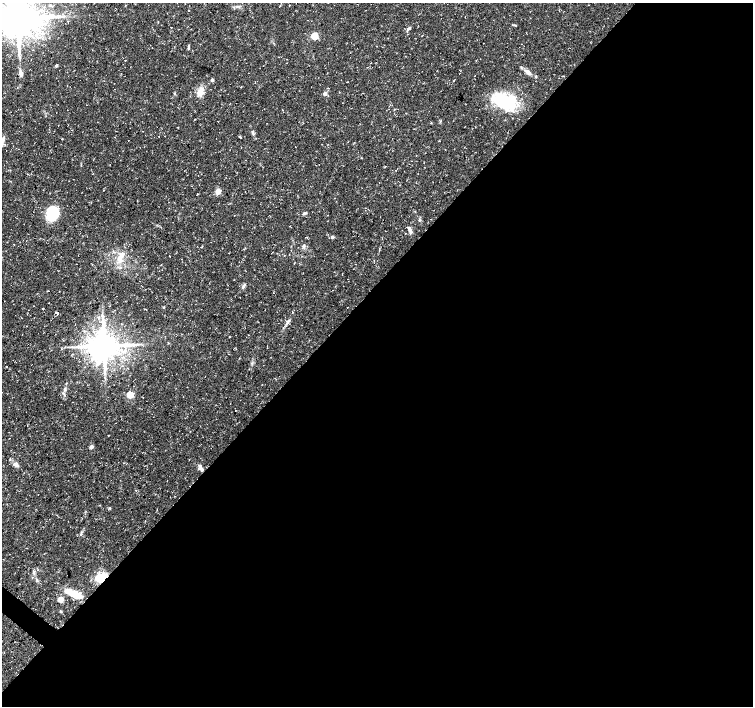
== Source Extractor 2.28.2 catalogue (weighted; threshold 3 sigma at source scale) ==
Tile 12 of 4 x 4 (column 4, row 3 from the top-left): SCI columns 4507-6008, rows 1577-2983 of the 6017 x 6032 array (HDU 1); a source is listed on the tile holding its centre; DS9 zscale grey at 2 x 2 block average (1 PNG px = mean of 2 x 2 image px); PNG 755 x 708 px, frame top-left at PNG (2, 3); no overlay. Shown black and unused: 59% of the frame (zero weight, under 3 of 4 exposures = <1% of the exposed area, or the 3 px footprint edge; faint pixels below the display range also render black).
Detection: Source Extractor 2.28.2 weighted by HDU 2 'WHT'; one run over the whole footprint, this tile lists its part. Background 0.0319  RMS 0.0029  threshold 0.013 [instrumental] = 3 sigma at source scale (4.5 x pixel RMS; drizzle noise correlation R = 1.50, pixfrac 1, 0.0396/0.0396 arcsec/px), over >= 5 px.
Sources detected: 53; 2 inside a brighter object's white glare — not listed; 3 inside a brighter listed object's ellipse — not listed separately; the other 48 listed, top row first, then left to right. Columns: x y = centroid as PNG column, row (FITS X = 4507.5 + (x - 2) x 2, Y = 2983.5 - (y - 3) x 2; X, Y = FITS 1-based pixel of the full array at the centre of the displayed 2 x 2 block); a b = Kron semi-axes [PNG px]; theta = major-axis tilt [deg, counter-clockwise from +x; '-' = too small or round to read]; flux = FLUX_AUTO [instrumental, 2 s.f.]
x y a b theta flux
237 6 4 2 - 0.8
188 10 2 2 - 0.28
18 18 10 9 - 2300
171 27 2 2 - 0.47
408 29 7 3 45 1.5
36 34 3 3 - 1.8
314 36 3 3 - 27
188 48 3 3 - 0.67
125 60 2 2 - 0.84
56 65 2 2 - 1.3
528 72 8 4 -36 3.9
21 73 10 4 -75 2.2
536 76 4 2 - 0.62
212 80 3 3 - 2
347 82 2 2 - 0.25
200 92 11 8 67 5.6
325 94 3 3 - 4.4
506 101 29 15 -3 35
440 121 3 3 - 0.59
253 132 5 2 - 0.63
62 139 2 2 - 0.32
2 141 10 4 79 2.9
218 191 3 3 - 12
53 213 11 7 72 37
304 213 5 3 - 1.2
419 220 4 3 - 0.75
410 230 7 3 -71 3
332 237 3 3 - 1.9
304 246 5 4 - 1.3
119 258 12 7 67 6.5
243 286 7 3 59 1.5
49 303 2 2 - 0.35
164 307 3 2 - 0.65
57 313 2 2 - 170
104 346 7 7 - 1400
7 367 2 2 - 2.6
130 394 3 3 - 26
143 397 2 2 - 0.39
235 410 2 2 - 0.22
91 447 3 2 - 4.2
17 465 8 4 -37 2.1
202 469 7 4 -56 1.8
81 534 4 3 - 0.93
103 577 3 3 - 82
37 580 4 3 - 0.78
72 593 22 6 -26 13
60 600 3 3 - 15
61 612 3 3 - 0.62
Overlapping masked pixels (flux is a lower limit): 1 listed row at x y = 103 577
Isophote crosses this tile's border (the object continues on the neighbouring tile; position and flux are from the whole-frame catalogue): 2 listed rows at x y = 18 18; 2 141
Diffuse or blended objects may show on this block-average render without a row.